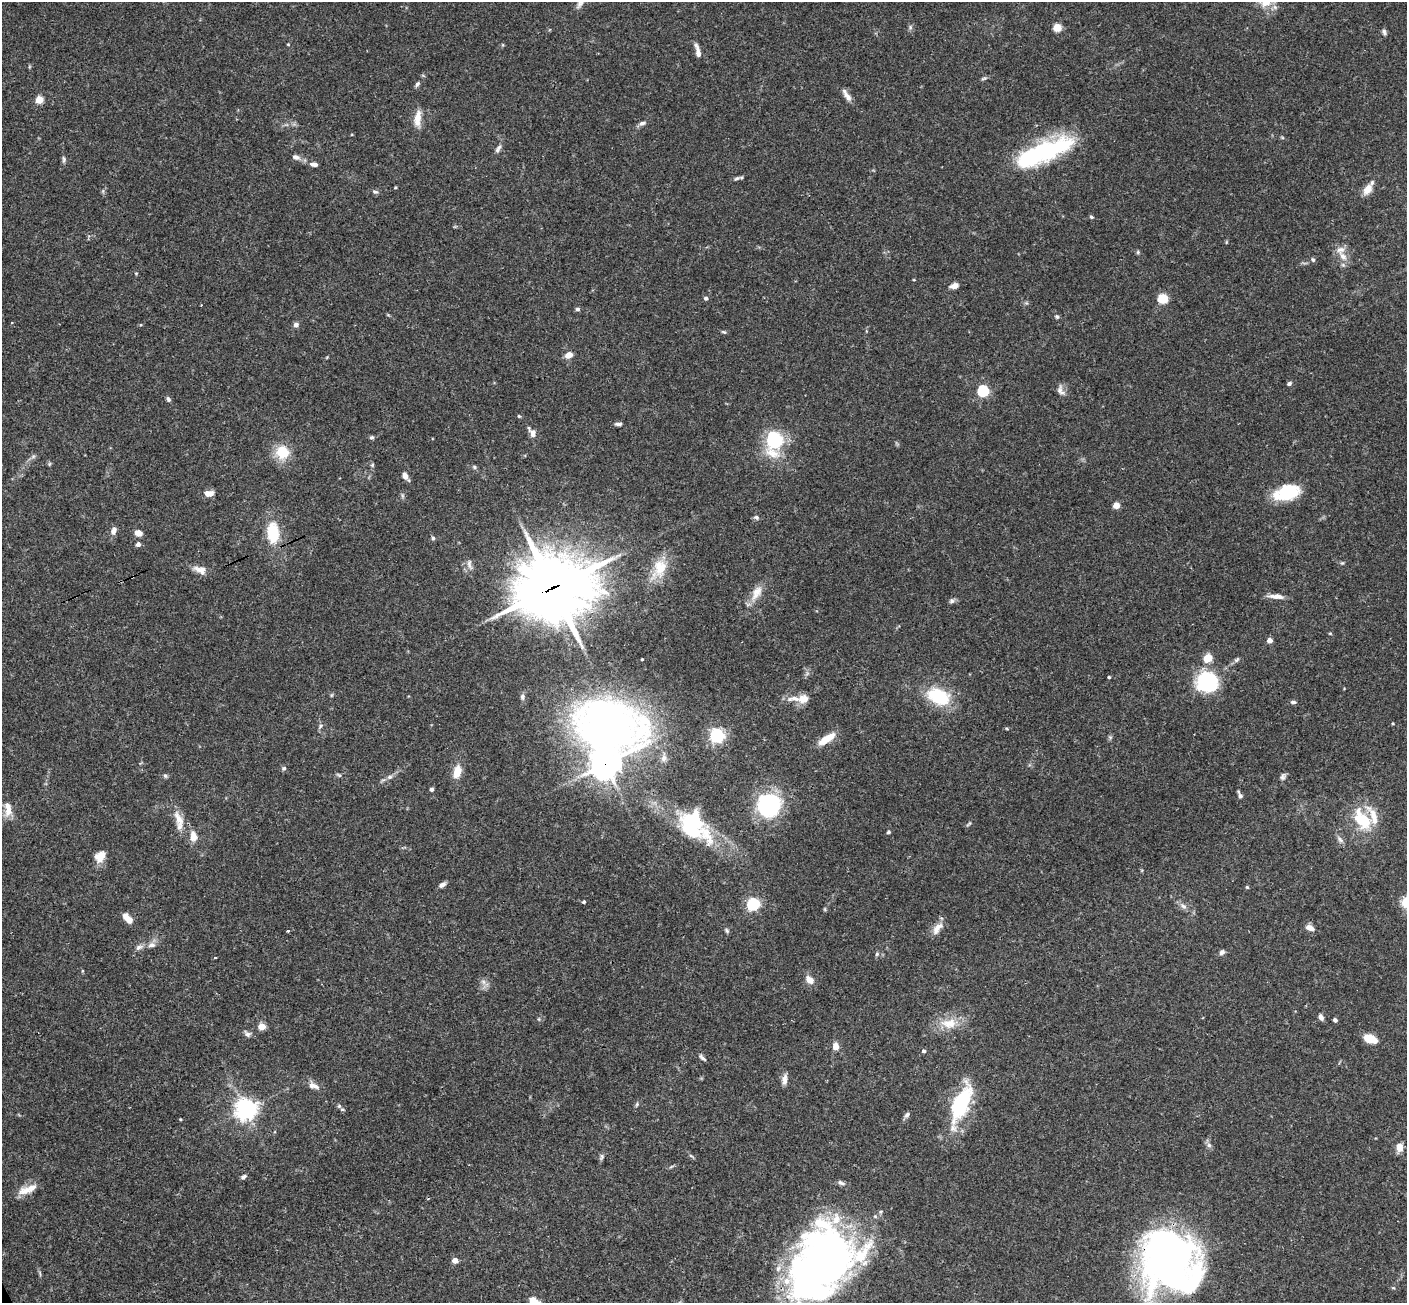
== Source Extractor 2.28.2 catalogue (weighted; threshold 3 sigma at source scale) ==
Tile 7 of 4 x 4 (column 3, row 2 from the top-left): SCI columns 2868-4272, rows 2914-4214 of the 5731 x 5696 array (HDU 1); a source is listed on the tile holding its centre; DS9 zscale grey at full resolution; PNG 1409 x 1305 px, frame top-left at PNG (2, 2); no overlay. Shown black and unused: <1% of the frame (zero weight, under 3 of 4 exposures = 6% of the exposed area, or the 3 px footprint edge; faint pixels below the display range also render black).
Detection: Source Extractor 2.28.2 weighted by HDU 2 'WHT'; one run over the whole footprint, this tile lists its part. Background 0.0903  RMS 0.0037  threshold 0.0165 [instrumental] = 3 sigma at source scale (4.5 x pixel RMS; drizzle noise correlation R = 1.50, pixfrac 1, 0.05/0.05 arcsec/px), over >= 5 px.
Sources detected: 156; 5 inside a brighter object's white glare — not listed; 6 inside a brighter listed object's ellipse — not listed separately; the other 145 listed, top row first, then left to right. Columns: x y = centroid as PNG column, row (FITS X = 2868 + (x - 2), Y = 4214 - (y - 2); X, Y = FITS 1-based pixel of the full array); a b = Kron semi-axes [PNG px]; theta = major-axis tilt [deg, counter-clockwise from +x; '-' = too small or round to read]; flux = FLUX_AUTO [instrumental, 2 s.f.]
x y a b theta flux
1266 2 17 14 16 6.4
910 27 6 4 -73 0.67
1057 27 5 5 - 12
1384 32 8 5 -81 0.86
698 51 17 5 -79 2.2
983 79 8 3 19 0.62
417 84 7 5 53 0.8
847 95 18 6 -58 2.4
39 100 5 5 - 12
418 119 22 8 83 4.1
642 123 9 6 20 1.2
498 149 12 5 54 1.2
1043 152 67 19 23 49
296 157 12 7 -19 1.6
64 159 9 5 -85 0.82
314 164 9 5 -4 1.4
737 178 10 5 22 0.93
1367 189 13 8 52 4
375 192 8 5 -19 0.81
1091 217 5 4 - 0.52
1138 252 5 5 - 0.53
1343 256 15 9 -53 3.6
954 286 9 6 17 2
706 298 5 4 - 0.83
1163 299 9 8 - 6.4
578 309 6 5 - 0.74
1057 317 6 5 - 0.63
296 325 5 5 - 1.5
724 332 7 4 -26 0.54
569 355 7 5 25 3.5
1289 383 6 5 - 0.81
1060 390 15 9 -69 2
983 391 5 5 - 41
168 399 7 5 -61 0.8
519 416 5 4 - 0.41
618 424 9 4 0 0.99
533 433 11 8 -84 1.9
372 437 6 5 - 0.67
774 440 10 6 -83 100
282 452 12 11 - 11
33 456 7 4 1 0.74
49 464 6 3 71 0.43
372 465 5 4 - 0.47
474 467 5 5 - 0.56
405 476 9 5 -58 2.2
1285 492 27 16 31 16
209 493 10 7 0 2.5
1116 505 4 4 - 6.6
756 517 7 5 -35 0.8
114 531 9 6 75 1.9
138 533 6 5 - 3.3
273 533 26 14 -87 13
433 538 5 4 - 0.78
138 544 4 4 - 1.6
1342 563 5 4 - 0.45
469 564 15 6 -79 1.7
659 568 30 18 63 10
200 570 18 9 -23 3.1
552 588 27 22 15 2400
757 593 23 11 60 4.7
1276 596 21 6 -4 2.7
951 601 7 6 - 0.93
1330 633 5 3 - 0.34
1270 640 4 4 - 3
1208 658 5 5 - 14
642 659 3 3 - 0.62
1237 660 9 5 45 0.87
1109 677 3 3 - 0.42
1207 682 23 22 - 25
332 695 6 3 70 0.42
939 696 23 15 -25 21
522 697 7 5 83 0.95
794 698 22 8 6 3.8
1293 702 7 4 0 0.88
1393 723 3 3 - 0.39
608 724 59 43 -17 220
321 726 7 5 30 0.76
717 735 6 5 - 100
826 739 20 7 32 6.4
664 758 9 7 69 1.6
605 764 10 9 - 490
284 768 7 5 29 0.68
457 772 13 8 74 5.5
339 775 8 4 -35 0.55
165 776 6 5 - 0.62
390 777 8 6 17 1.1
1283 777 10 6 73 1
432 789 4 4 - 1
1240 795 8 4 -66 1.2
769 805 17 15 56 60
9 810 19 9 78 3.8
1362 819 22 14 -52 16
179 820 28 9 -77 5.2
969 824 9 3 42 0.56
691 830 63 22 -16 25
888 832 4 4 - 0.79
193 836 13 8 -83 3.3
1340 839 11 5 -58 1.3
100 856 15 11 52 4.1
442 885 7 5 31 1.6
1247 887 5 4 - 0.41
584 902 4 4 - 0.7
1406 902 10 8 78 5.6
753 904 6 5 - 59
1183 906 10 6 -37 1.5
129 920 11 6 -45 3
937 928 19 9 52 3.3
1310 928 10 6 -25 2.5
727 930 7 5 -52 0.69
288 931 3 3 - 0.76
152 945 11 7 9 1.9
139 947 11 6 27 1.5
1222 952 7 6 - 1.2
877 954 6 5 - 0.64
215 958 3 2 - 0.42
809 980 11 8 -47 2.7
484 982 7 4 -71 1
1321 1017 7 5 -69 1.5
1335 1020 5 4 - 0.86
949 1023 24 14 2 7.3
262 1026 5 4 - 8.6
247 1034 10 7 -42 1.3
1370 1039 13 7 -20 6.9
835 1046 7 6 - 2.9
924 1051 4 4 - 0.85
702 1058 9 3 -42 0.97
785 1079 14 6 85 2
313 1086 14 7 -18 2.4
961 1103 45 16 68 29
637 1104 7 4 60 0.58
339 1106 6 6 - 0.83
246 1109 7 7 - 270
907 1115 8 6 41 0.96
180 1119 4 3 - 0.31
1209 1145 6 6 - 1
1399 1147 9 8 - 3
691 1156 6 4 -19 0.52
602 1157 8 5 81 0.82
243 1177 7 4 26 1
841 1183 11 5 -22 1.1
24 1191 18 10 7 3.9
455 1260 4 4 - 3.7
1164 1262 69 46 -6 100
822 1264 74 51 59 220
534 1302 10 6 -28 5.9
Overlapping masked pixels (flux is a lower limit): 5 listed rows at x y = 552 588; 608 724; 605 764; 1164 1262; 822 1264
Isophote crosses this tile's border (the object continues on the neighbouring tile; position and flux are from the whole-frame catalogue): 5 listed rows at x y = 1266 2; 1406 902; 1164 1262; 822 1264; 534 1302
Unlisted compact peaks at least as high as the median listed source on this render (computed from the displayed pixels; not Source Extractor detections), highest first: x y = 1313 260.